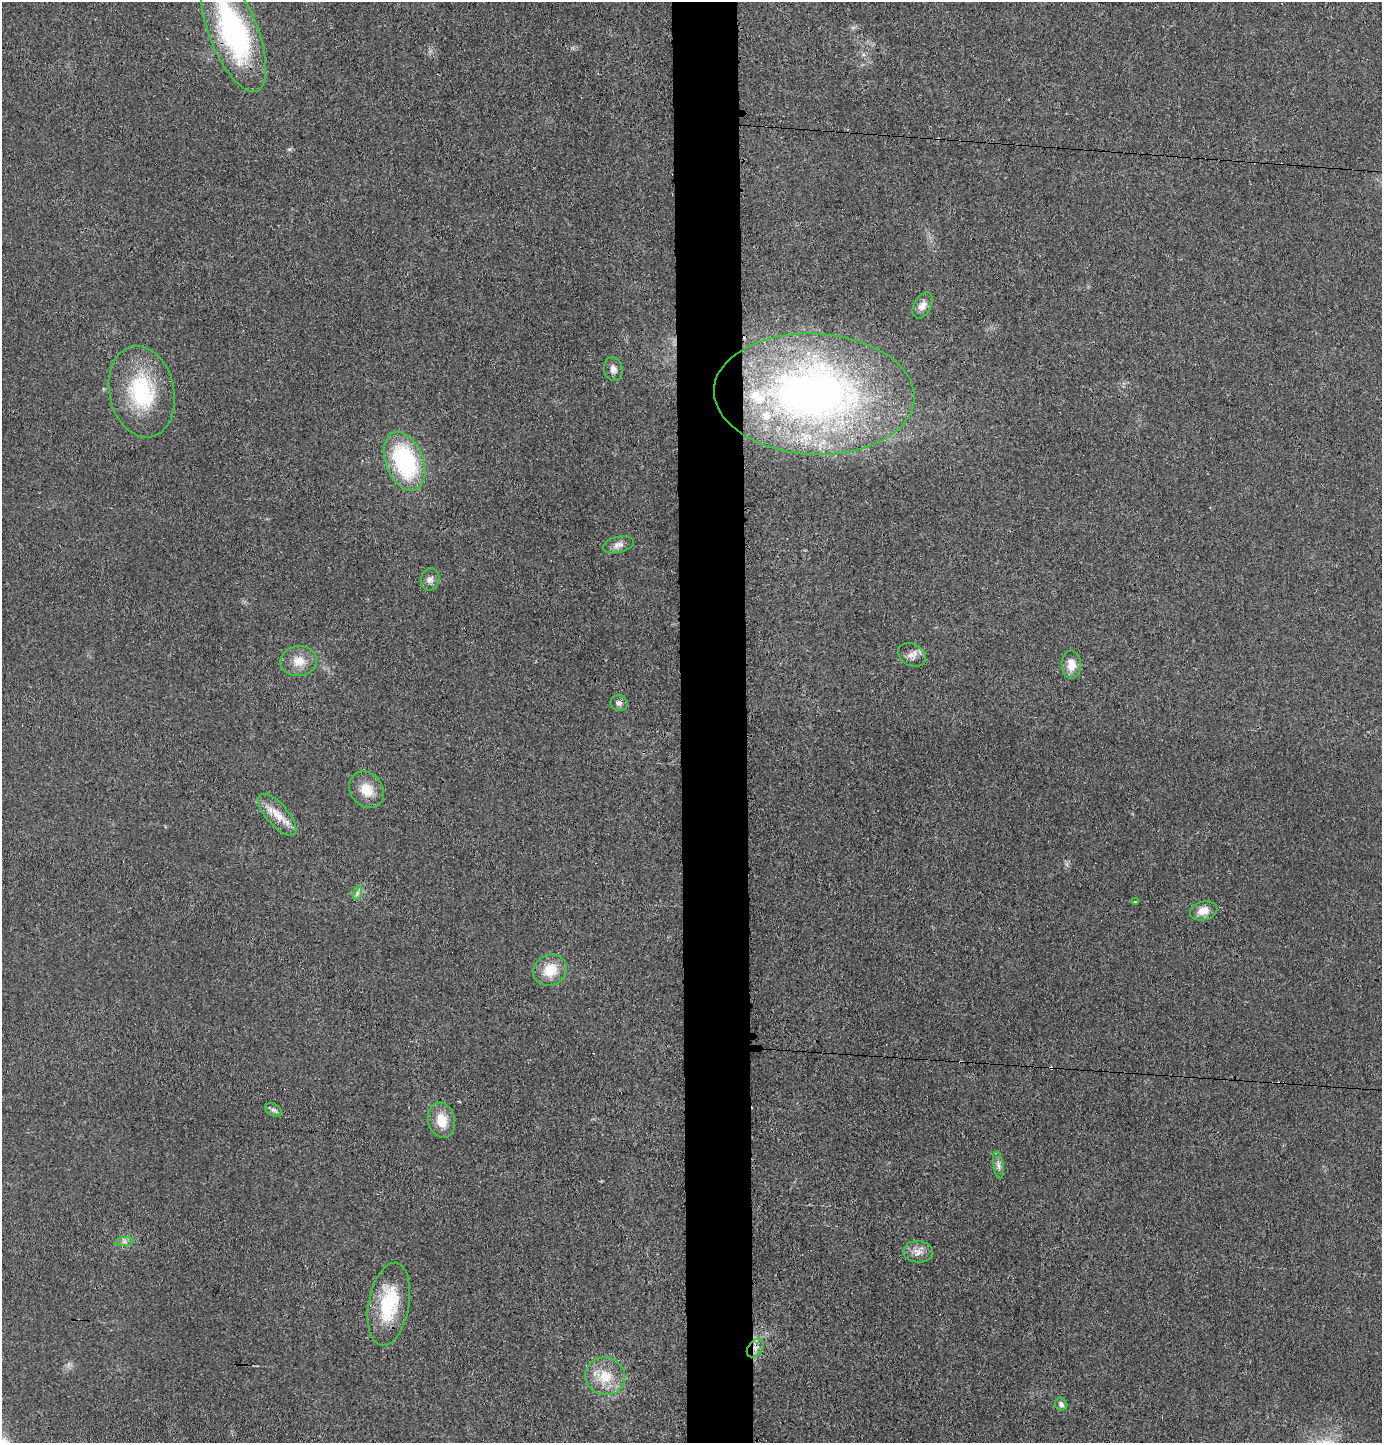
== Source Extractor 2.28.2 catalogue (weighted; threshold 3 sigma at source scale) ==
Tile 5 of 3 x 3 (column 2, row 2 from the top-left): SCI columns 1487-2866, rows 1442-2882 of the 4365 x 4332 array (HDU 1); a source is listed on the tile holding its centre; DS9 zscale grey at full resolution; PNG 1384 x 1445 px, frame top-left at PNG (2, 2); each listed source drawn as its Kron ellipse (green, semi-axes under 4 px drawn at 4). Shown black and unused: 5% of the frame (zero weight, under 3 of 4 exposures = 1% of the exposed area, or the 3 px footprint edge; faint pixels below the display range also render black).
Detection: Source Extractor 2.28.2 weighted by HDU 2 'WHT'; one run over the whole footprint, this tile lists its part. Background 0.0211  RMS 0.0046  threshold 0.0207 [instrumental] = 3 sigma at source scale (4.5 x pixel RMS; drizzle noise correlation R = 1.50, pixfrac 1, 0.05/0.05 arcsec/px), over >= 5 px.
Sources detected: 32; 3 cosmic-ray / hot-pixel residue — neither listed nor drawn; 2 inside a brighter listed object's ellipse — not listed separately; the other 27 listed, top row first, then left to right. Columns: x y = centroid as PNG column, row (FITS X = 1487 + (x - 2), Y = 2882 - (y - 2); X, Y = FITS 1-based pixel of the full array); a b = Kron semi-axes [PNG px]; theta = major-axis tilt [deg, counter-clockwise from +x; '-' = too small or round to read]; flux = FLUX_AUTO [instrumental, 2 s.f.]
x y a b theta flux
234 32 64 24 -68 93
923 305 14 8 62 3.7
613 369 12 9 -76 2.6
142 392 46 32 -77 40
814 394 100 60 -3 240
405 461 31 19 -69 55
618 545 16 8 13 2.8
430 579 11 9 74 2.2
912 655 15 11 -29 3.2
299 661 18 15 3 7.2
1071 665 14 9 -89 5.1
619 703 8 8 - 1.6
366 790 19 16 -51 8.5
277 815 26 11 -49 7.9
357 893 7 4 72 1.2
1135 901 3 3 - 1.1
1204 911 14 9 13 5.1
550 970 17 15 28 10
274 1110 9 5 -31 1.3
441 1120 18 13 -77 8.6
998 1165 14 5 -81 1.9
125 1242 9 4 8 1.4
918 1252 15 10 -3 4
389 1304 42 20 80 28
755 1348 10 7 51 2.5
605 1376 20 19 - 12
1061 1404 6 6 - 1.7
Overlapping masked pixels (flux is a lower limit): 2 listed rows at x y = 234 32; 755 1348
Isophote crosses this tile's border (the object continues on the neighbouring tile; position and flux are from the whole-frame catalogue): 1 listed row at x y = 234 32